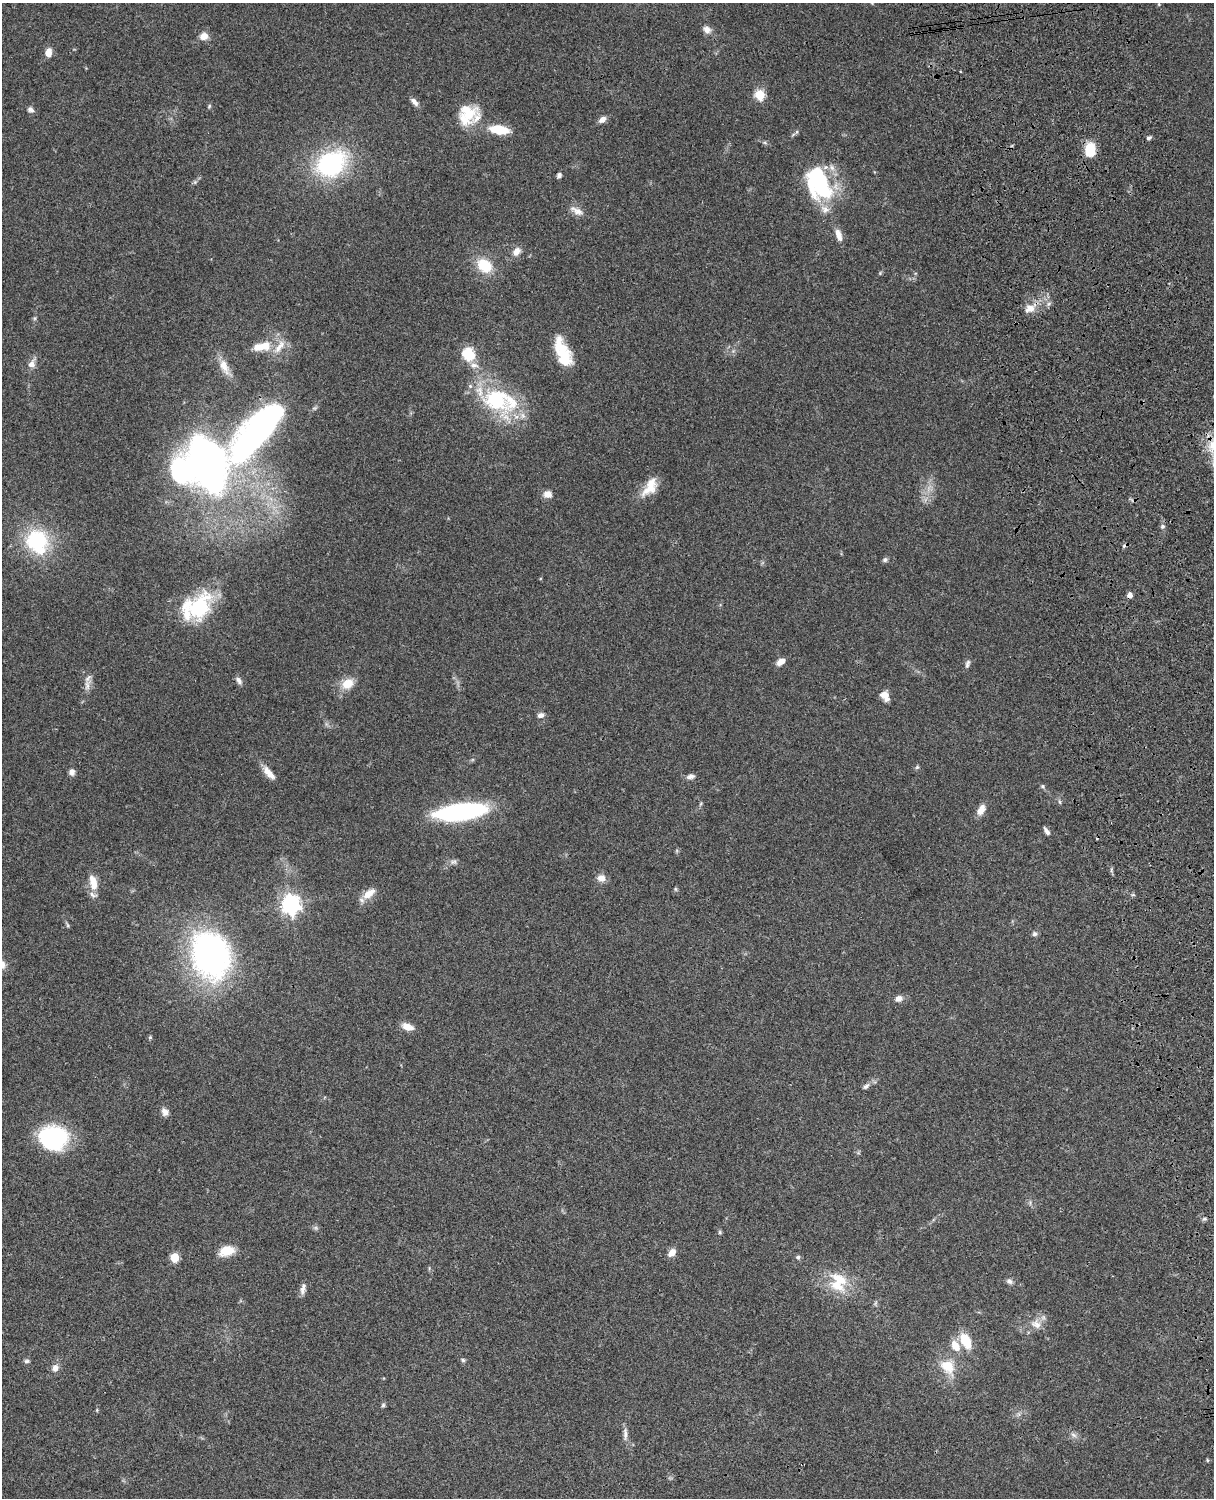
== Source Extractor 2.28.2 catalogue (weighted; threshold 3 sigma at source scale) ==
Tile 6 of 4 x 3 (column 2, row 2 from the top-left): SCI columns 1333-2544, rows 1772-3267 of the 5086 x 4926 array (HDU 1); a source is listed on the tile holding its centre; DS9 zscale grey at full resolution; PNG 1216 x 1500 px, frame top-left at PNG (2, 3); no overlay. Shown black and unused: <1% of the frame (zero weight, under 3 of 4 exposures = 6% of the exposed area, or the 3 px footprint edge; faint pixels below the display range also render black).
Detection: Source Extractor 2.28.2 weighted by HDU 2 'WHT'; one run over the whole footprint, this tile lists its part. Background 0.0963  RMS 0.0062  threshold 0.0281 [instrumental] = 3 sigma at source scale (4.5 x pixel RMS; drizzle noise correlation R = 1.50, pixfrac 1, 0.05/0.05 arcsec/px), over >= 5 px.
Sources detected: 106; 2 too faint to see at this stretch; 2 inside a brighter object's white glare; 3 cosmic-ray / hot-pixel residue — not listed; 9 inside a brighter listed object's ellipse — not listed separately; the other 90 listed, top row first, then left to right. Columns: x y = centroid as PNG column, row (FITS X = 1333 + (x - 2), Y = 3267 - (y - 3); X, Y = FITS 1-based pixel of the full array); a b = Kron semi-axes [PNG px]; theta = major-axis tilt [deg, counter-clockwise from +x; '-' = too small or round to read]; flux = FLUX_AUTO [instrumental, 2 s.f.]
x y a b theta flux
1159 4 4 3 - 0.53
707 29 11 8 -34 3.7
204 36 11 9 9 4.8
48 53 9 7 77 5.4
760 95 6 5 - 35
414 102 12 6 -48 3
209 106 6 4 49 0.83
31 110 8 7 - 2.2
468 115 29 16 43 17
602 119 8 6 35 3.5
499 130 17 8 -9 19
1149 138 6 5 - 1.6
1090 150 15 10 87 15
331 164 29 21 30 85
559 175 5 4 - 2
195 182 5 5 - 0.99
820 182 41 23 -71 63
577 211 20 9 -28 5
839 235 17 7 -72 5.1
516 252 11 8 55 5
484 265 14 11 -38 21
1030 309 15 10 22 6.8
35 318 6 4 71 0.93
261 347 24 10 10 13
561 349 34 13 -58 21
468 354 6 6 - 62
32 364 11 9 62 4.3
224 366 23 10 -67 7.8
496 400 48 31 -39 60
1212 446 20 11 85 12
205 464 73 47 25 370
650 487 27 13 56 12
548 494 10 9 - 4.3
1162 526 6 6 - 1.4
37 541 27 23 -64 51
885 560 7 6 - 1.5
197 607 33 22 34 56
781 662 10 6 32 4.5
967 664 12 5 73 1.9
239 681 10 6 -57 2.6
347 683 12 10 31 11
87 685 17 8 77 4.5
885 696 13 9 -56 5.2
541 715 7 6 - 2.7
917 767 6 5 - 0.96
72 772 8 7 - 2.8
268 773 20 7 -47 6.2
691 776 11 6 12 2.5
1043 786 6 5 - 1.1
1059 802 7 4 -80 0.98
700 804 6 4 70 0.82
981 810 12 7 57 6
460 812 53 16 7 81
1047 831 11 5 -55 2.1
453 862 10 7 -1 2.1
601 878 11 9 -16 4.3
93 883 21 10 -78 8.4
675 889 6 4 -89 0.81
369 893 19 9 37 7.2
291 904 7 7 - 320
68 925 6 4 -88 0.91
1035 934 6 6 - 1.7
210 955 38 29 -73 230
899 998 8 7 - 3.5
407 1027 15 8 -18 5.6
150 1037 5 5 - 0.81
866 1086 10 6 40 2.1
165 1112 10 8 -59 3.4
53 1137 29 24 -5 60
1204 1219 6 4 17 1.1
720 1232 5 4 - 0.91
227 1251 17 11 16 11
672 1252 10 7 50 4.7
174 1257 5 5 - 25
798 1257 6 6 - 1.3
1009 1281 9 6 -35 2
838 1282 29 23 -84 22
303 1289 15 6 79 3
1036 1324 16 12 -30 6.7
966 1341 18 10 -63 15
955 1346 13 9 -58 7.7
463 1360 6 5 - 1.1
27 1361 7 5 7 1.4
947 1366 17 13 -49 15
55 1368 10 8 82 3.5
383 1405 6 5 - 1
1019 1414 7 4 -89 1.3
625 1434 19 5 -89 3.3
1073 1435 9 6 -28 2.2
1207 1460 5 4 - 0.67
Isophote crosses this tile's border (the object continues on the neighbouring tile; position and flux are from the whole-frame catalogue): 1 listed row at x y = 1212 446